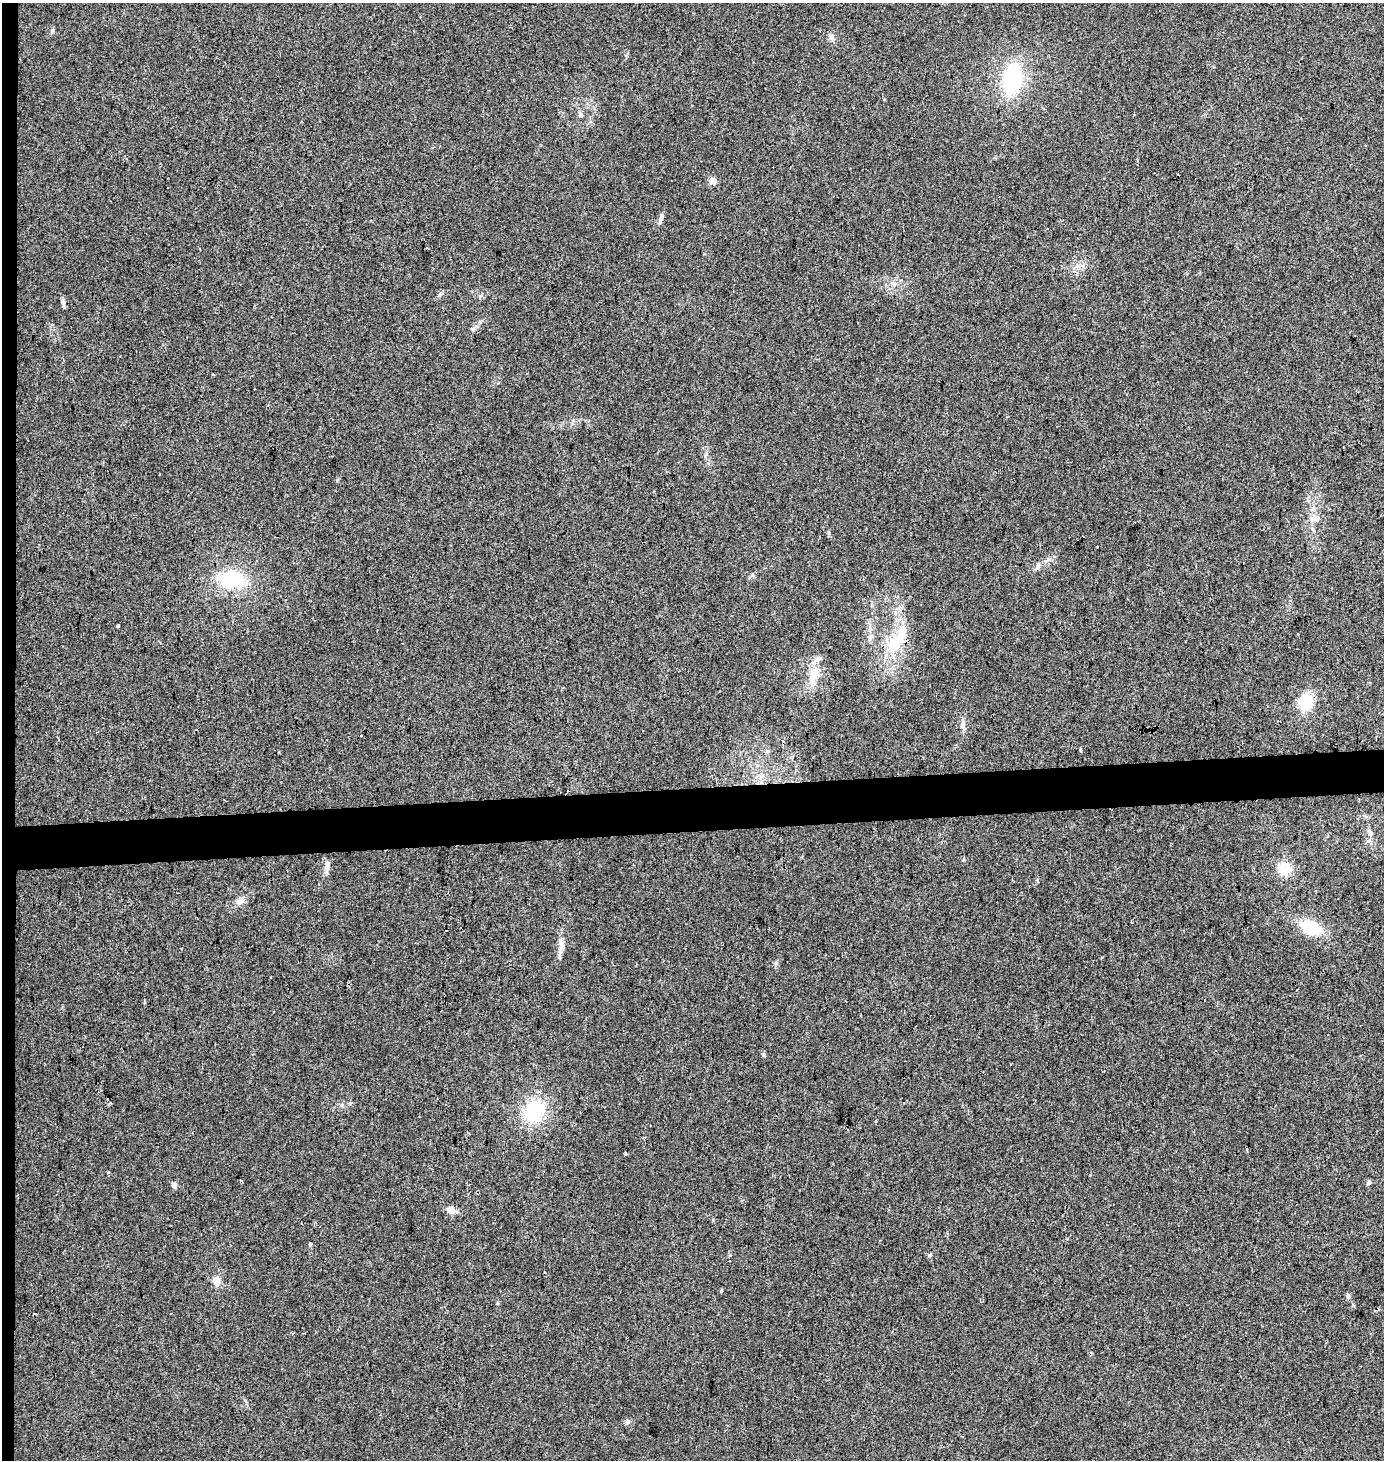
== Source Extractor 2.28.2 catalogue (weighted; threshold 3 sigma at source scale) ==
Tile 4 of 3 x 3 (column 1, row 2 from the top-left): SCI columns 6-1387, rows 1477-2934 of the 4152 x 4411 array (HDU 1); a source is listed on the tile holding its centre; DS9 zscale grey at full resolution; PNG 1386 x 1462 px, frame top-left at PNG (2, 3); no overlay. Shown black and unused: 4% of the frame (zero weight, under 2 of 3 exposures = <1% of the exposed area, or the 3 px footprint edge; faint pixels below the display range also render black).
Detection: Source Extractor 2.28.2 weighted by HDU 2 'WHT'; one run over the whole footprint, this tile lists its part. Background 0.0538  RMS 0.007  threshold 0.0317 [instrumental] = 3 sigma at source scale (4.5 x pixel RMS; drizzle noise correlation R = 1.50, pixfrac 1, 0.0396/0.0396 arcsec/px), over >= 5 px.
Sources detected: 47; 3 cosmic-ray / hot-pixel residue — not listed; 2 inside a brighter listed object's ellipse — not listed separately; the other 42 listed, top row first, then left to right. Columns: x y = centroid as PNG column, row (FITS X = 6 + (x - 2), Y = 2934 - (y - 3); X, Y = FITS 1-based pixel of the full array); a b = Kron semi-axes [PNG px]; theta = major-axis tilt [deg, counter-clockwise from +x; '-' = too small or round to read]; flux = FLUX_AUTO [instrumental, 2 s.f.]
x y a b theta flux
52 31 6 4 72 1.1
831 37 8 6 -89 2.3
1012 79 31 19 80 59
581 115 8 5 -60 1.5
713 181 5 5 - 10
661 217 13 5 79 2.3
893 283 7 4 -18 1.5
439 295 6 4 46 1.2
63 302 10 6 -69 2.2
213 375 4 3 - 0.61
1312 519 7 6 - 2.5
1038 565 8 6 61 2.2
232 579 32 22 0 39
118 626 4 3 - 2.2
1297 634 3 2 - 0.5
870 637 6 6 - 1.7
896 642 39 16 54 28
813 675 27 11 74 12
1306 701 18 13 78 23
963 724 13 5 -88 2.9
196 730 3 3 - 1.6
361 735 3 3 - 2
1080 749 6 3 -78 0.97
1370 832 13 5 -73 2.5
327 866 14 7 82 3.9
1285 868 14 12 -26 13
240 901 11 9 35 4.1
1311 928 25 14 -23 24
562 946 17 7 -82 4.8
763 1055 6 4 -89 0.96
342 1105 6 4 88 1.1
534 1112 24 18 60 38
876 1121 3 3 - 1.4
1369 1183 7 6 - 1.3
174 1185 5 5 - 4.1
451 1210 10 8 -6 4.7
216 1281 10 8 86 5.6
721 1291 4 3 - 1.3
1348 1296 7 5 -72 1.4
497 1303 5 3 - 0.68
35 1314 3 2 - 0.9
627 1422 6 5 - 1.3
Unlisted compact peaks at least as high as the median listed source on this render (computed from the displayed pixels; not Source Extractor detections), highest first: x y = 776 963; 310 1245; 1090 1175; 752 575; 829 533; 730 1255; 1353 1305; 706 454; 472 329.